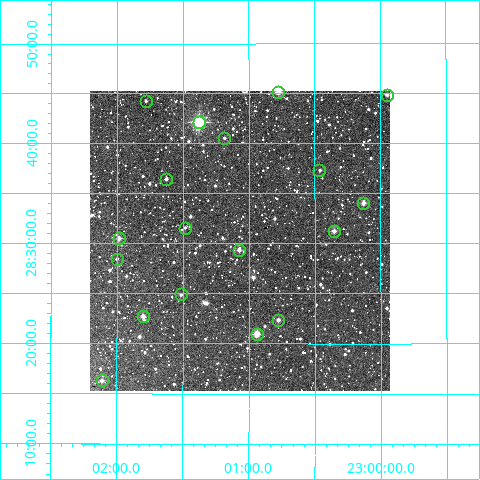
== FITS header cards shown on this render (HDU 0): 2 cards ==
NAXIS1  =                  300
NAXIS2  =                  300

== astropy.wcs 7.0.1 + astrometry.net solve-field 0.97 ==
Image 300 x 300 px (HDU 0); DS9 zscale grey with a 90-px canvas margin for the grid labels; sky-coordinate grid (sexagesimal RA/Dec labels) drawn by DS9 from the SOLVED WCS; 18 Tycho-2 reference stars matched to detected sources circled (green)
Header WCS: RA---TAN/DEC--TAN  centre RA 23:01:04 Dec +28:30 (345.27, +28.50 deg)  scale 6 arcsec/px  FOV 30.0' x 30.0'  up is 0 deg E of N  parity normal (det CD < 0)
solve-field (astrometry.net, Tycho-2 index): VERIFIED the header's WCS against the Tycho-2 star catalogue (verified at 2 index scales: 11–18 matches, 0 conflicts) and refined it, rather than solving blind
Solved WCS: RA---TAN-SIP/DEC--TAN-SIP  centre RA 23:01:04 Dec +28:30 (345.27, +28.50 deg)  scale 6 arcsec/px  FOV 30.0' x 30.0'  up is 0 deg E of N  parity normal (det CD < 0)
The solver's refit moves the header's centre by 2 arcsec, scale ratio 0.9998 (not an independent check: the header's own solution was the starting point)
Tycho-2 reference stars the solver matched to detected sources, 18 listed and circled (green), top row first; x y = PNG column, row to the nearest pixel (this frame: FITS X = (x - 90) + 1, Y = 300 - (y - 94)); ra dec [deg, ICRS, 3 dp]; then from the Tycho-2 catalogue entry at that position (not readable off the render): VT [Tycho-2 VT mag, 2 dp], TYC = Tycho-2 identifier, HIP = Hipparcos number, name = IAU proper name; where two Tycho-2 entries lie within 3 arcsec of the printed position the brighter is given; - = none
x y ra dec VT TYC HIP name
278 95 345.193 +28.753 10.39 2246-1641-1 - -
387 98 344.987 +28.748 11.21 2246-1395-1 - -
146 104 345.445 +28.738 12.28 2247-1320-1 - -
199 125 345.345 +28.703 8.04 2246-1434-1 - -
224 141 345.296 +28.676 12.17 2246-1853-1 - -
319 173 345.115 +28.622 11.90 2246-1750-1 - -
166 182 345.407 +28.607 11.86 2247-1607-1 - -
363 206 345.032 +28.568 10.62 2246-2010-1 - -
185 231 345.371 +28.526 12.31 2247-1531-1 - -
334 234 345.088 +28.521 10.96 2246-1991-1 - -
119 241 345.496 +28.508 11.00 2247-459-1 - -
239 253 345.268 +28.489 11.58 2246-2097-1 - -
117 262 345.500 +28.474 12.36 2247-403-1 - -
181 297 345.379 +28.415 11.83 2247-1167-1 - -
143 319 345.450 +28.378 10.75 2247-1291-1 - -
278 323 345.194 +28.373 11.17 2246-551-1 - -
257 337 345.235 +28.349 10.29 2246-123-1 - -
102 383 345.528 +28.271 11.78 2247-1683-1 - -